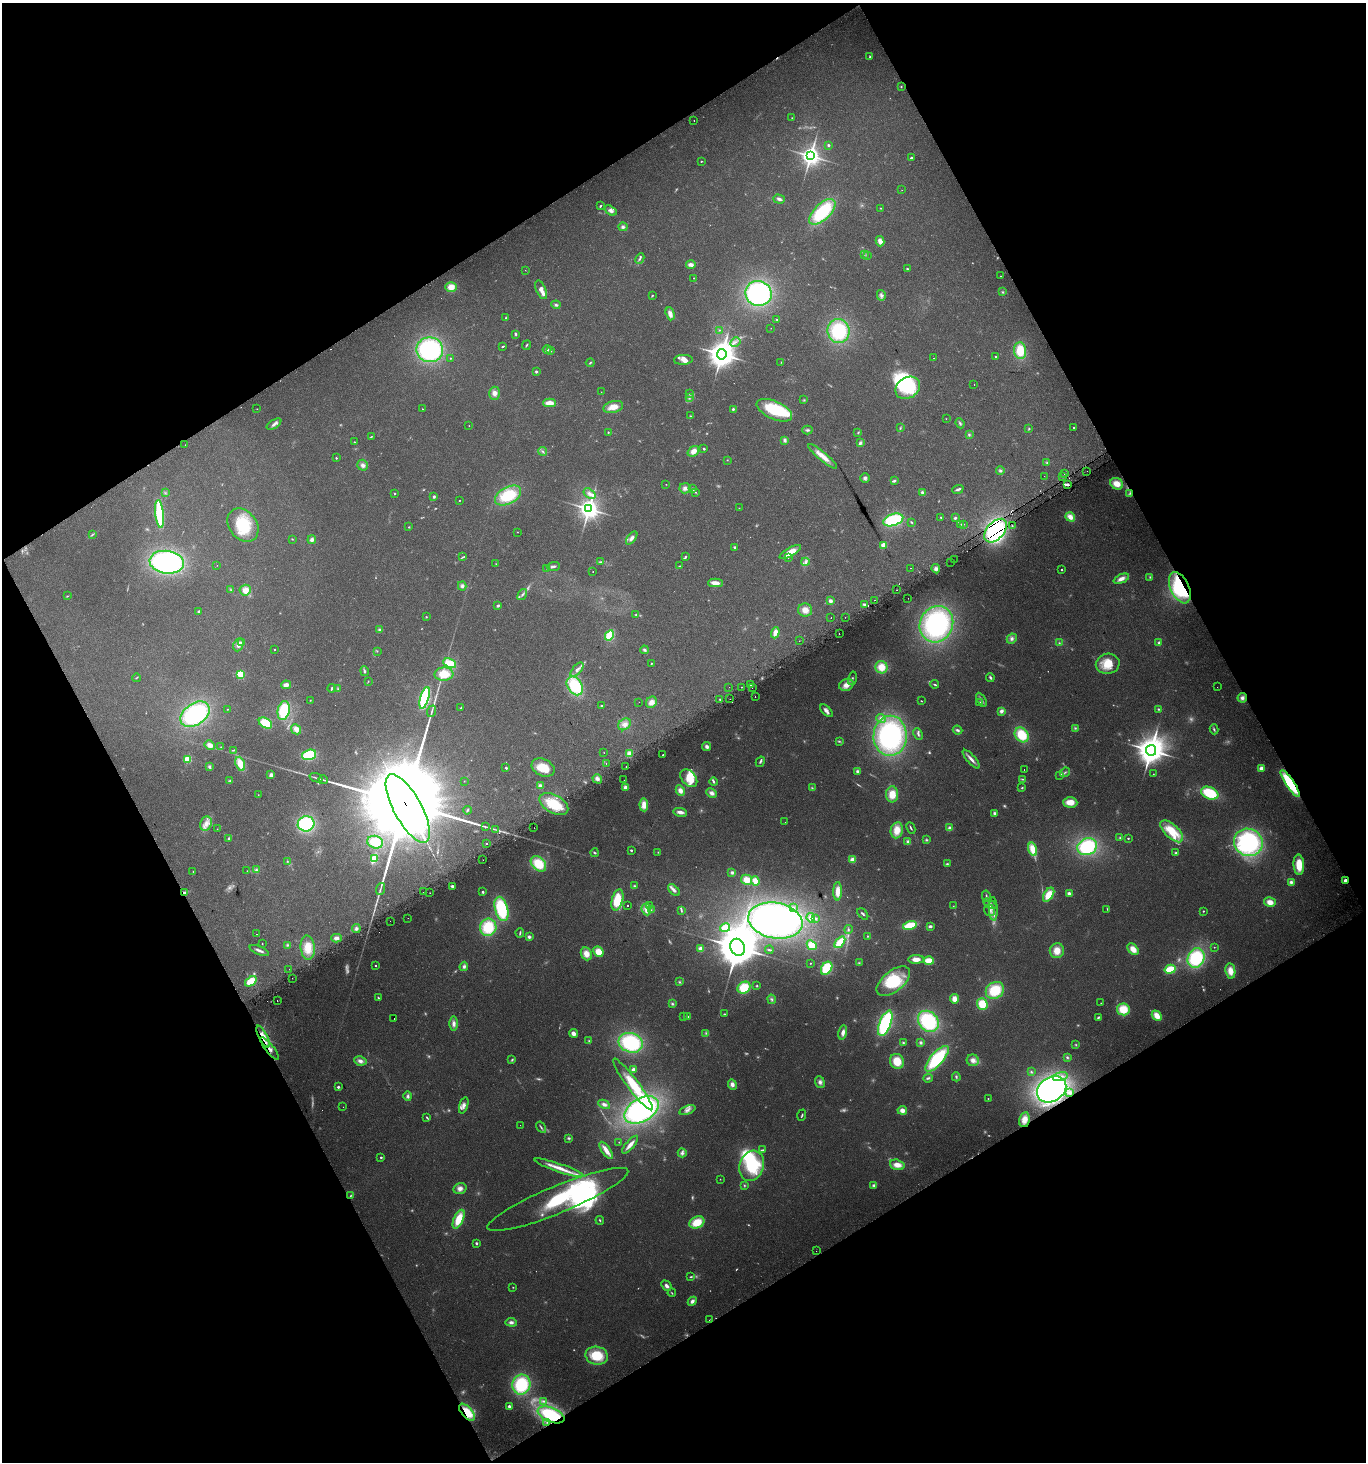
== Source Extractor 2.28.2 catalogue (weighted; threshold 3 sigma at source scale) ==
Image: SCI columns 189-5642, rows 28-5866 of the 5771 x 5898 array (HDU 1 of 3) = the unmasked area's bounding box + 8 px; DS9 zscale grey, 4 x 4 block average (1 PNG px = mean of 4 x 4 image px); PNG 1368 x 1464 px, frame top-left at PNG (2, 3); each listed source drawn as its Kron ellipse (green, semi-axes under 4 px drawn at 4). Shown black and unused: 47% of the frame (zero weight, under 2 of 3 exposures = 2% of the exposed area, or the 3 px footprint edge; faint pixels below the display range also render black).
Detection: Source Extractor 2.28.2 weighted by HDU 2 'WHT'. Background 0.0952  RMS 0.011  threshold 0.0475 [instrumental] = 3 sigma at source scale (4.5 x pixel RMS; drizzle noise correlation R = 1.50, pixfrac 1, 0.0396/0.0396 arcsec/px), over >= 5 px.
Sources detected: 669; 86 too faint to see at this stretch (4 x 4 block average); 11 inside a brighter object's white glare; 14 cosmic-ray / hot-pixel residue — neither listed nor drawn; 8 coinciding with a brighter row at this scale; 44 inside a brighter listed object's ellipse — not listed separately; of the other 506, all 500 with FLUX_AUTO >= 1.23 (the completeness limit of this list) listed and drawn (6 fainter detections not listed), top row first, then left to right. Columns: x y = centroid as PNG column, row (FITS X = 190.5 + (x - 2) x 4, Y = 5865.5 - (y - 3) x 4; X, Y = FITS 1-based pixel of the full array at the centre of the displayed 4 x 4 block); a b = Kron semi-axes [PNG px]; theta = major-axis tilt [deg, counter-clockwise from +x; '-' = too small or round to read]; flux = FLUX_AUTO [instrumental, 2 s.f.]
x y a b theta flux
870 56 3 2 - 4.4
901 87 2 2 - 4.5
792 118 2 2 - 2.5
694 121 2 2 - 7.5
828 145 2 2 - 33
810 156 4 3 - 4300
911 158 2 2 - 35
701 161 2 2 - 6.1
902 190 2 2 - 1.5
779 199 6 3 -17 19
600 206 3 2 - 7.6
881 208 2 2 - 5.5
611 210 6 4 -34 26
822 212 16 8 44 450
623 227 4 4 - 16
880 241 5 3 - 49
864 254 2 2 - 4.3
867 256 3 2 - 5.4
640 259 5 2 - 11
691 265 5 3 - 37
907 269 2 2 - 19
525 270 2 2 - 1.3
1001 276 2 2 - 2
693 278 2 2 - 3.1
451 287 6 5 - 68
541 290 10 5 -66 41
1003 292 3 2 - 6.2
758 293 13 12 - 1000
652 295 3 2 - 4.7
881 295 5 3 - 19
556 305 4 3 - 13
670 314 7 3 -73 43
506 318 3 3 - 7.1
776 319 3 2 - 4.6
771 328 2 2 - 1.5
719 330 2 2 - 3.4
838 331 12 11 - 390
516 334 4 2 - 8.2
735 342 5 2 - 12
526 345 5 2 - 7.5
503 346 3 2 - 6.9
547 349 4 4 - 13
430 350 13 12 - 820
551 351 2 2 - 4.3
1020 351 8 6 -85 160
722 354 5 5 - 7600
995 357 2 2 - 13
450 358 2 2 - 3.3
934 358 2 2 - 1.7
683 360 9 5 4 31
781 362 3 2 - 2.8
590 363 4 2 - 7.8
536 372 2 2 - 35
974 384 2 2 - 3.4
908 388 13 10 33 280
601 392 2 2 - 2
494 393 6 5 - 36
690 394 3 2 - 6.7
689 398 3 2 - 8.7
804 400 3 2 - 5.1
549 403 6 3 0 75
613 407 10 6 14 74
257 409 2 2 - 2.2
422 409 2 2 - 3
733 409 3 2 - 9.7
774 410 19 9 -24 340
690 416 3 2 - 4
946 419 2 2 - 2.7
960 423 5 2 - 12
274 424 8 3 32 21
469 426 2 2 - 2.4
1074 427 2 2 - 7.5
900 428 2 2 - 4.4
1029 429 3 2 - 5
807 430 5 3 - 11
608 432 3 2 - 4.1
858 432 3 2 - 6
969 435 3 2 - 7.4
371 437 3 2 - 5.4
785 440 4 4 - 16
354 442 2 2 - 8.6
860 443 3 2 - 19
185 445 2 2 - 1.7
704 449 2 2 - 29
542 451 4 2 - 11
693 451 6 4 37 46
823 456 18 4 -40 86
336 458 2 2 - 6.1
727 460 2 2 - 2.6
1047 463 4 2 - 6.8
363 465 5 5 - 24
1000 471 4 4 - 12
1087 471 2 2 - 1.4
1064 474 2 2 - 1.9
1044 476 2 2 - 1.2
1062 477 3 2 - 5.1
865 478 5 4 - 19
894 481 4 3 - 11
666 484 2 2 - 2.3
1068 484 3 2 - 14
1117 484 7 5 -32 79
685 488 5 5 - 26
693 489 2 2 - 13
958 489 6 2 23 17
695 492 3 2 - 5.7
165 493 3 2 - 5.8
394 493 2 2 - 15
922 493 4 3 - 17
1130 493 4 2 - 10
589 494 7 4 -36 30
508 495 14 8 29 260
434 497 2 2 - 16
459 501 2 2 - 2.8
739 508 2 2 - 2.6
589 509 4 3 - 4400
160 514 14 4 -84 370
941 517 2 2 - 12
1070 517 5 4 - 54
955 518 3 3 - 10
893 520 10 6 18 410
912 522 3 2 - 5.7
961 524 2 2 - 4.9
963 524 2 2 - 4.3
243 525 18 13 -51 260
1012 526 3 2 - 5.4
409 527 2 2 - 4.9
996 531 14 8 47 540
517 532 2 2 - 2.6
92 534 3 2 - 5.2
632 538 7 3 52 25
292 539 3 2 - 3.8
312 540 4 3 - 23
883 545 2 2 - 250
735 547 3 3 - 9
790 552 12 4 30 90
463 557 3 2 - 7.1
685 557 4 2 - 9.1
788 558 2 2 - 2.8
954 560 2 2 - 3.8
167 562 17 11 -8 1200
601 562 4 2 - 8.3
805 562 4 3 - 18
951 562 2 2 - 3.8
496 564 2 2 - 2.3
217 565 2 2 - 2.1
553 566 6 2 4 16
680 566 3 2 - 4.5
547 568 3 2 - 4.1
910 568 2 2 - 4.8
936 569 5 4 - 21
1062 570 2 2 - 8.5
593 572 2 2 - 3.1
1150 577 3 2 - 5.8
1121 579 8 4 24 40
715 583 7 4 0 59
462 586 4 4 - 17
1180 588 16 9 -65 510
231 590 3 2 - 4.9
245 590 6 5 - 62
897 590 2 2 - 5.6
522 595 6 2 55 13
68 596 3 2 - 3.3
908 598 2 2 - 8.5
874 600 2 2 - 3.2
830 601 2 2 - 100
864 605 4 3 - 14
498 606 3 2 - 13
805 610 7 6 - 55
199 611 4 3 - 9
636 615 3 2 - 4.7
426 617 3 2 - 3.9
845 617 2 2 - 4.2
831 618 2 2 - 65
936 624 19 16 64 940
379 630 3 3 - 9.6
775 633 6 4 71 45
839 634 2 2 - 5
609 635 5 3 - 230
1012 639 5 4 - 22
799 641 2 2 - 4
241 643 2 2 - 43
1059 643 3 2 - 6.5
1159 643 4 3 - 12
238 645 7 4 67 34
275 649 2 2 - 5.4
644 650 4 3 - 12
377 651 2 2 - 3.1
450 663 7 4 -25 160
651 663 2 2 - 4.8
1108 664 12 10 12 120
881 667 6 6 - 100
577 670 8 3 49 27
364 671 5 3 - 12
240 674 2 2 - 460
444 674 9 6 2 130
990 677 4 2 - 12
136 678 4 2 - 4.5
852 678 7 2 76 10
368 681 3 2 - 3.5
935 684 4 2 - 9.7
286 685 5 3 - 38
750 685 2 2 - 4.9
846 685 7 6 - 50
575 686 10 7 -56 320
729 687 2 2 - 2
741 687 2 2 - 16
1217 687 2 2 - 1.8
331 688 4 2 - 10
752 688 2 2 - 3.1
338 689 2 2 - 3.2
755 696 2 2 - 4.6
425 698 11 4 74 510
1242 698 5 4 - 24
730 699 2 2 - 10
310 700 2 2 - 2.8
720 700 2 2 - 8.1
981 700 7 2 -61 15
921 701 2 2 - 4.8
639 702 2 2 - 1.4
651 702 6 5 - 44
979 702 2 2 - 5
601 706 2 2 - 11
461 708 3 2 - 4.6
227 709 2 2 - 4.1
1159 709 3 2 - 7
284 711 10 6 78 270
432 711 6 2 70 11
826 711 8 3 -43 23
1001 711 4 3 - 23
195 714 16 10 35 770
881 718 4 4 - 21
265 723 7 5 -31 170
624 724 7 5 38 37
1075 728 3 3 - 7.6
296 729 5 4 - 44
1214 729 5 2 - 9.9
957 730 5 3 - 15
918 734 6 2 -64 10
1022 735 8 6 -53 210
890 736 20 16 88 1000
839 741 4 2 - 7.5
210 745 5 4 - 40
221 747 2 2 - 7
707 747 5 4 - 22
233 750 4 2 - 4.8
1151 750 5 5 - 8900
604 753 2 2 - 2.6
629 754 4 4 - 46
309 755 7 5 19 290
663 755 2 2 - 5
188 759 2 2 - 390
971 759 12 3 -49 33
760 762 5 2 - 8.7
240 764 7 4 -70 110
606 764 2 2 - 24
209 767 4 3 - 11
626 767 2 2 - 7
506 768 2 2 - 25
543 768 12 8 -24 120
1261 768 4 4 - 23
1024 769 2 2 - 10
857 771 3 3 - 12
1065 772 5 2 - 9.2
1153 774 2 2 - 2.6
271 775 4 3 - 24
1059 775 2 2 - 13
316 778 7 2 -20 9.1
689 778 10 7 -48 90
597 779 5 4 - 23
1022 779 3 2 - 6.6
323 780 4 2 - 7.5
624 780 2 2 - 2.9
230 781 3 2 - 5.5
464 781 2 2 - 2.2
714 782 4 2 - 10
1290 784 16 4 -56 360
540 785 4 3 - 12
626 787 3 3 - 35
812 788 3 2 - 6.7
1022 788 3 2 - 6
680 791 6 4 -64 39
712 793 6 4 -27 27
1210 793 9 6 -24 260
892 794 8 6 89 100
258 795 2 2 - 2.1
1070 802 7 5 -1 86
554 804 16 9 -29 240
644 805 6 4 -86 59
408 808 38 14 -61 270000
468 810 4 2 - 6.6
680 812 7 3 -10 35
995 813 4 3 - 15
785 822 2 2 - 2.7
206 824 7 5 66 46
306 824 8 7 - 480
485 826 3 2 - 6.6
534 828 2 2 - 54
911 828 6 2 -64 8.7
950 828 4 4 - 19
217 829 2 2 - 2
495 829 2 2 - 4
897 830 8 6 78 93
1172 831 14 6 -43 190
229 838 3 2 - 9.3
1120 838 3 2 - 5.5
1128 838 2 2 - 11
926 840 3 2 - 7.6
375 842 8 6 -14 140
908 842 4 4 - 13
1248 842 15 13 -27 1200
487 843 2 2 - 10
1087 847 10 8 25 480
1033 849 7 4 -73 110
631 850 2 2 - 17
658 852 2 2 - 3.5
595 853 4 2 - 8
1176 853 3 3 - 11
374 858 4 2 - 190
483 860 2 2 - 1.8
853 860 3 3 - 53
287 861 2 2 - 4.1
538 864 9 6 -45 200
947 864 3 3 - 8.2
1299 865 10 5 -86 120
256 870 3 3 - 10
247 871 2 2 - 1.7
193 872 2 2 - 2.9
732 872 3 3 - 14
747 880 5 5 - 79
1345 880 3 2 - 28
755 881 4 3 - 87
1291 882 4 4 - 18
452 886 2 2 - 51
634 886 3 3 - 7.4
380 889 6 2 71 11
674 890 7 3 -45 25
838 891 9 4 89 67
423 892 2 2 - 2.8
483 892 2 2 - 32
185 893 3 3 - 12
430 893 2 2 - 10
1069 893 3 3 - 22
1049 895 8 4 58 110
986 896 6 2 -79 12
617 900 11 5 76 260
1270 902 6 4 -15 57
990 904 7 4 -32 28
627 905 2 2 - 5.6
650 906 3 2 - 8.5
953 906 2 2 - 2.7
793 907 3 3 - 9.6
501 909 12 6 -75 420
993 909 12 3 -88 46
1107 909 4 2 - 4.3
646 910 6 4 -66 33
651 910 3 2 - 6.7
990 910 6 5 - 31
681 911 4 2 - 8.5
1203 911 2 2 - 8.1
863 914 7 2 -47 10
408 918 2 2 - 1.6
811 918 5 3 - 47
816 918 2 2 - 16
775 920 27 18 -11 1600
390 921 2 2 - 1.5
910 925 7 4 16 190
930 926 3 3 - 17
488 927 8 8 - 240
725 928 5 3 - 83
356 929 4 3 - 15
848 929 4 2 - 6.8
520 933 4 2 - 8.4
257 934 2 2 - 11
867 936 2 2 - 8.8
529 937 4 3 - 15
336 938 5 4 - 26
840 942 7 3 51 150
262 943 3 2 - 2.4
287 945 3 3 - 8.9
812 945 5 4 - 110
737 947 9 7 -69 30000
1214 947 2 2 - 3.1
308 948 12 7 -85 100
701 949 4 4 - 35
1133 949 7 4 -48 66
259 950 10 2 -22 23
769 950 4 2 - 8.3
1057 951 7 7 - 74
598 952 5 4 - 80
586 954 6 5 - 62
1196 958 10 8 69 420
916 959 8 3 2 60
929 961 5 3 - 120
810 963 2 2 - 4.1
859 963 2 2 - 4.2
375 965 2 2 - 5.9
464 966 5 4 - 17
827 968 7 5 57 250
289 969 2 2 - 2
1170 969 5 3 - 170
1230 971 7 5 -81 72
292 978 2 2 - 1.7
251 981 6 4 37 130
893 981 20 10 39 290
680 982 3 2 - 6.7
757 986 2 2 - 5
744 988 7 5 30 170
995 990 9 8 - 220
378 998 4 2 - 7.3
772 999 4 2 - 12
954 999 5 4 - 50
277 1000 2 2 - 2.6
1101 1003 2 2 - 2.3
672 1004 4 3 - 8.9
982 1004 6 5 - 150
1123 1009 6 6 - 140
724 1014 3 2 - 5
684 1016 2 2 - 18
1157 1016 5 4 - 75
688 1017 2 2 - 27
1098 1017 3 2 - 9.7
394 1018 2 2 - 2.1
928 1021 11 9 -48 560
885 1023 13 5 68 550
454 1024 7 4 -89 29
843 1032 7 4 78 36
573 1033 4 3 - 30
706 1033 3 2 - 6.7
263 1037 12 4 -63 84
589 1041 3 2 - 6.1
631 1043 12 9 -17 570
903 1043 3 2 - 6.6
921 1043 3 3 - 10
1076 1045 3 2 - 5.5
270 1048 14 3 -52 43
1067 1057 4 2 - 8.6
937 1059 16 6 49 460
512 1060 4 2 - 7.7
973 1060 6 6 - 39
360 1061 6 4 -11 28
897 1061 8 6 -62 120
633 1070 3 3 - 38
1031 1072 3 2 - 7.5
1060 1076 7 3 16 33
956 1077 4 3 - 10
928 1078 5 2 - 12
820 1082 6 4 -67 24
633 1084 32 5 -53 220
732 1084 5 4 - 30
338 1087 2 2 - 26
1052 1089 16 12 33 1900
1070 1093 4 3 - 12
408 1096 5 3 - 16
988 1099 2 2 - 4.9
604 1104 6 3 -27 22
464 1105 8 4 72 28
343 1107 2 2 - 5.8
641 1110 19 11 30 1100
687 1110 8 3 20 27
902 1110 4 4 - 40
802 1115 6 2 71 7.3
427 1118 4 2 - 7
1024 1120 8 5 79 56
520 1125 2 2 - 1.9
541 1127 6 2 -58 11
569 1138 4 2 - 10
619 1142 2 2 - 4.4
630 1145 11 3 49 39
606 1150 10 3 -56 68
763 1150 3 2 - 6.8
682 1153 4 4 - 19
381 1157 2 2 - 18
897 1165 7 5 -17 58
752 1166 15 12 71 350
559 1168 26 4 -19 84
720 1179 2 2 - 2.5
744 1185 3 2 - 5.6
874 1185 4 3 - 12
460 1188 7 5 16 34
350 1196 3 2 - 5.3
558 1199 76 13 22 1100
459 1219 10 5 66 140
600 1220 4 2 - 6.9
697 1222 8 5 25 130
476 1243 2 2 - 37
816 1251 2 2 - 1.4
691 1277 4 2 - 6.5
666 1286 6 3 -47 22
513 1287 2 2 - 3.3
672 1293 4 2 - 5.1
692 1301 5 3 - 24
709 1320 2 2 - 2.1
511 1322 5 3 - 21
597 1356 11 9 -11 210
521 1384 10 9 - 400
544 1401 4 2 - 10
509 1406 2 2 - 56
467 1412 10 5 -49 170
551 1415 14 7 -22 460
547 1422 2 2 - 4.8
Overlapping masked pixels (flux is a lower limit): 13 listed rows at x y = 1068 484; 1130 493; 996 531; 1180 588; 1290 784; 408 808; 1345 880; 185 893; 263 1037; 270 1048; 1052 1089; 467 1412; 551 1415
Diffuse or blended objects may show on this block-average render without a row.